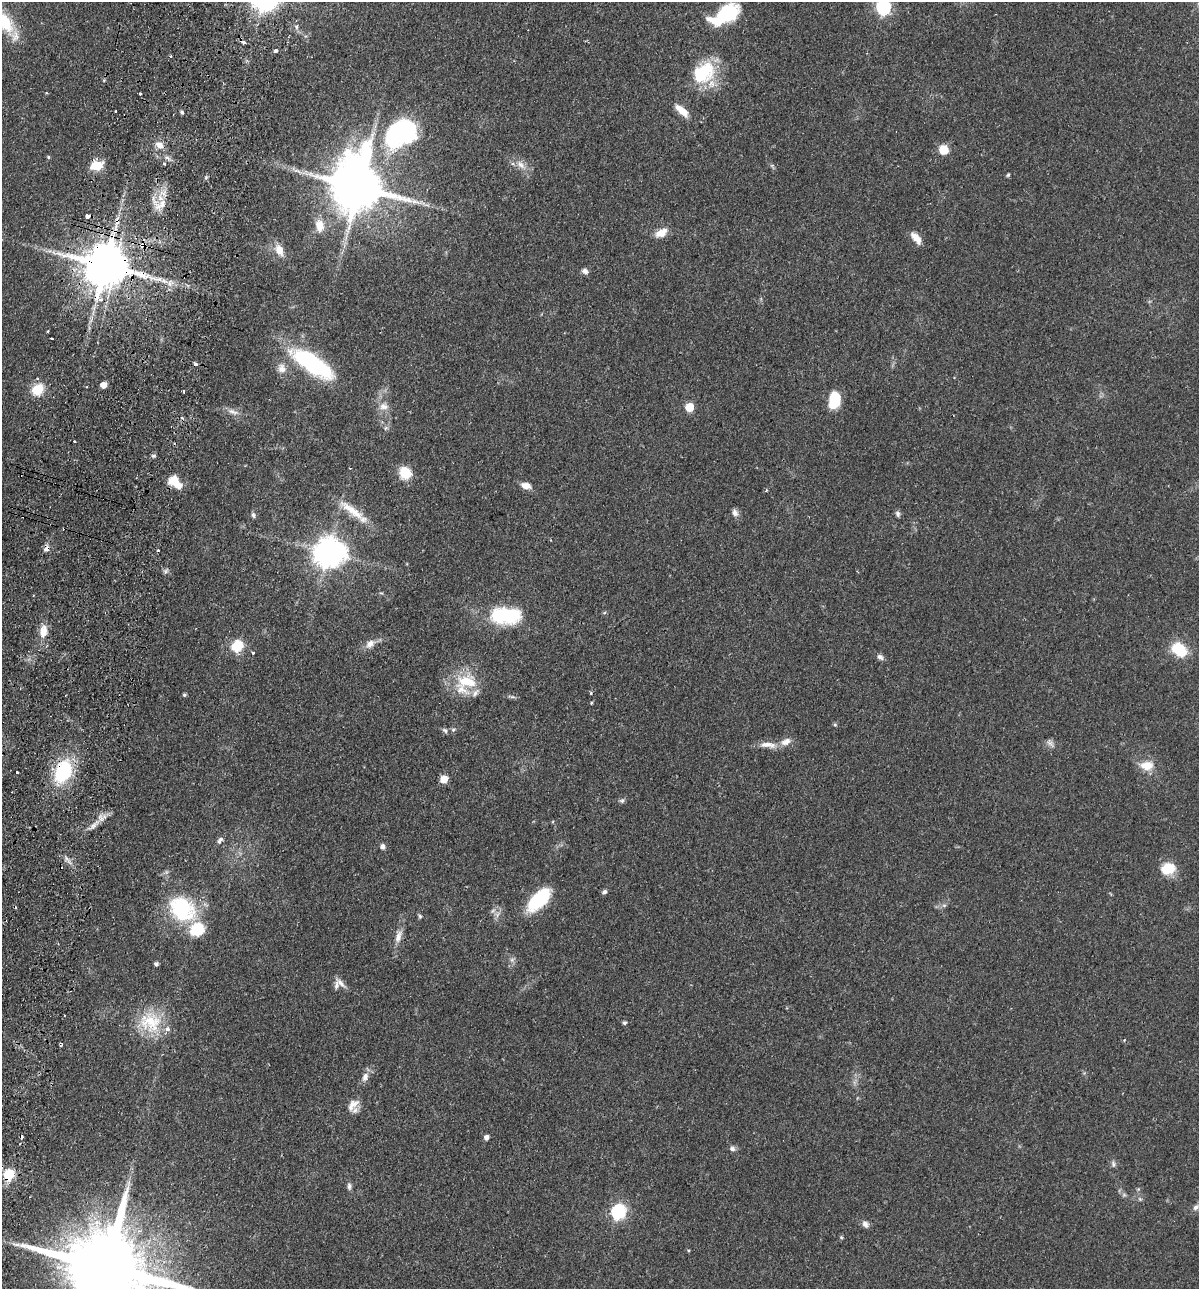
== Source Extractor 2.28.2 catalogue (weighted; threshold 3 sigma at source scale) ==
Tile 7 of 4 x 4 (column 3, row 2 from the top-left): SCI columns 2702-3898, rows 2593-3879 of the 5280 x 5184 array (HDU 1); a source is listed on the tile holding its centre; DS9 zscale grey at full resolution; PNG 1201 x 1291 px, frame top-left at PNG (2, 2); no overlay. Shown black and unused: <1% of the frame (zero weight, under 2 of 3 exposures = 3% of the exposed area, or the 3 px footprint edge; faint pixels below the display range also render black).
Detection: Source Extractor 2.28.2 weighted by HDU 2 'WHT'; one run over the whole footprint, this tile lists its part. Background 0.0641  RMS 0.0053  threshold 0.024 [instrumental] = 3 sigma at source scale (4.5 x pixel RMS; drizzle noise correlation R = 1.50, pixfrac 1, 0.05/0.05 arcsec/px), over >= 5 px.
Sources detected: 123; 1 inside a brighter object's white glare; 5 cosmic-ray / hot-pixel residue — not listed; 7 inside a brighter listed object's ellipse — not listed separately; the other 110 listed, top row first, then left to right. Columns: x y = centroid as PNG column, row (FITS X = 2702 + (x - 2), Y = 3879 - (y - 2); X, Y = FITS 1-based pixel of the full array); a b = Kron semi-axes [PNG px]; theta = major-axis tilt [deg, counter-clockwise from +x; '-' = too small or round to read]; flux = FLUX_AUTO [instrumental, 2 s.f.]
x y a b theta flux
883 7 7 6 - 110
721 18 34 16 11 21
4 22 30 13 -58 24
296 26 7 6 - 1.6
243 42 4 3 - 3.2
275 51 4 3 - 5.5
171 56 3 2 - 1
703 72 29 21 42 31
140 93 3 3 - 1.8
682 110 21 8 -41 6.3
115 112 3 3 - 1.8
182 112 5 4 - 0.81
401 133 39 27 30 81
160 145 12 8 -21 3.9
944 150 6 6 - 16
48 157 5 4 - 0.69
168 158 11 4 -45 1.8
164 164 4 3 - 0.91
96 165 14 9 15 11
521 165 18 8 -43 4.8
1008 175 5 4 - 0.78
359 187 18 15 -77 2900
161 205 22 9 37 6.6
87 216 4 4 - 4
319 225 15 11 -82 7.2
661 233 15 9 28 6.2
916 238 15 7 -52 5.3
142 245 10 6 15 3.2
279 250 15 9 -64 6.6
106 266 13 11 -14 2700
585 271 8 6 -44 2
170 283 12 7 13 3.8
101 300 6 5 - 1.8
52 338 3 3 - 1.7
312 364 56 19 -33 55
282 368 13 11 -59 4.4
38 378 3 3 - 1.8
103 385 5 4 - 5.3
37 390 10 8 35 15
183 391 3 2 - 0.66
834 400 17 11 82 15
384 406 14 10 -3 4.3
689 407 5 5 - 19
233 412 16 7 -18 3.3
386 428 6 5 - 1.1
74 441 3 3 - 1.1
153 456 7 4 6 1
405 473 13 12 - 12
176 483 18 9 -47 11
526 486 12 7 -15 4.4
766 490 5 4 - 0.64
352 511 44 9 -36 12
735 513 10 8 -66 2.3
898 514 8 6 -69 1.5
253 515 8 5 -81 1.2
46 549 8 6 39 2.5
329 553 9 8 - 800
507 616 30 15 0 43
43 631 16 10 83 6.7
370 644 13 9 37 4.1
237 646 13 11 39 13
1179 649 16 11 -39 20
253 653 3 3 - 1.2
880 657 8 6 -37 1.9
467 682 29 18 -3 19
591 693 5 3 - 0.52
184 695 4 4 - 1
512 697 8 4 0 1.1
591 703 3 3 - 0.64
835 725 5 4 - 0.81
445 730 8 6 -45 1.3
453 730 7 5 17 1.1
1050 743 11 7 -42 2.1
768 745 24 8 -5 5.7
1147 766 18 12 1 8
63 771 23 15 68 40
17 772 3 3 - 0.8
444 779 5 5 - 11
622 800 8 6 35 1.2
93 825 10 6 46 2.8
220 840 10 5 57 1.8
382 846 7 6 - 1.9
1168 868 12 10 13 17
604 892 6 5 - 1.3
538 899 28 13 45 31
944 905 7 4 0 1
182 909 35 27 -41 44
420 916 6 5 - 0.85
398 937 19 8 70 4.4
512 960 6 6 - 1.4
156 964 5 4 - 1.5
340 983 19 6 -44 3
150 1021 32 28 5 25
624 1023 5 4 - 1.1
61 1044 5 4 - 0.92
365 1077 13 8 69 3.3
353 1105 20 11 46 5.4
486 1137 5 5 - 2.3
732 1148 8 7 - 1.7
1113 1164 9 5 -83 1.4
9 1175 6 6 - 41
349 1186 10 5 -90 1.6
1124 1195 7 4 -18 0.98
1140 1199 6 4 -44 0.86
1196 1207 12 7 41 2.4
618 1212 9 6 49 100
865 1224 10 7 -54 2.3
841 1237 5 3 - 0.56
688 1250 4 3 - 0.49
107 1268 28 19 -18 11000
Overlapping masked pixels (flux is a lower limit): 10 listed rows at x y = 243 42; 96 165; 87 216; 142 245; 106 266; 176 483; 46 549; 63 771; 9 1175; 107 1268
Isophote crosses this tile's border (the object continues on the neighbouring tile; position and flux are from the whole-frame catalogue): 4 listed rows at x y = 883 7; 4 22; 9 1175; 107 1268